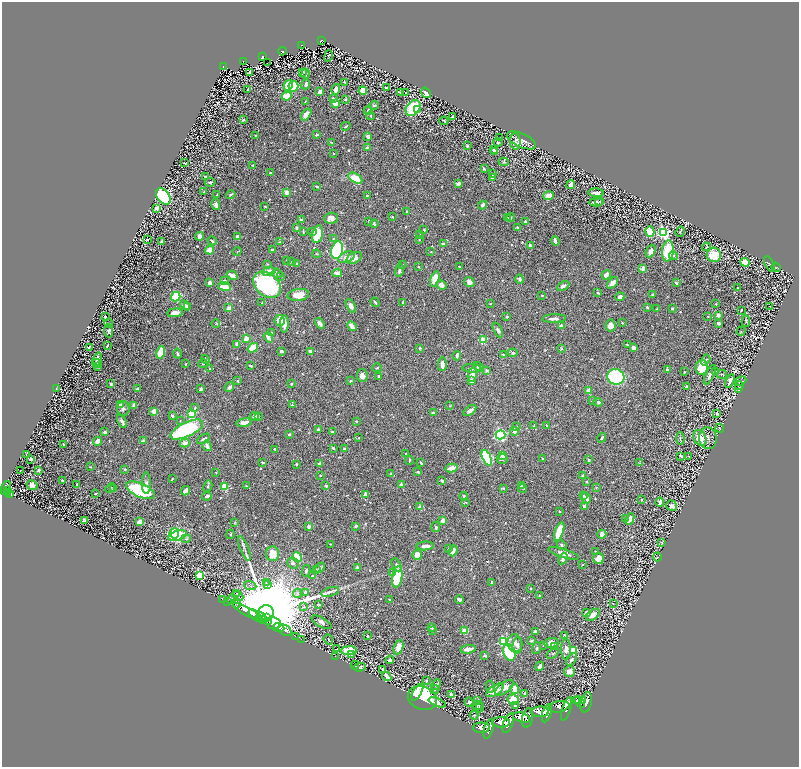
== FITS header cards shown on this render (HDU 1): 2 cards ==
NAXIS1  =                 1593
NAXIS2  =                 1529

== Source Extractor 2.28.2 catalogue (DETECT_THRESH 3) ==
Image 1593 x 1529 px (HDU 1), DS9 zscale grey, zoomed out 1/2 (1 PNG px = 2 x 2 image px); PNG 801 x 769 px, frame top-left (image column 1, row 1529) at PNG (2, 2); each listed source drawn as its Kron ellipse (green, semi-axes under 4 px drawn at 4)
Background 1.53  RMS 0.021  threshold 0.062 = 3 sigma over >= 5 px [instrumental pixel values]
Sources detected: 804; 62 cannot appear on this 1/2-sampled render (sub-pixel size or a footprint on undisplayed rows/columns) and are neither listed nor drawn; of the other 742, the 500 brightest by FLUX_AUTO listed and drawn (242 fainter detections omitted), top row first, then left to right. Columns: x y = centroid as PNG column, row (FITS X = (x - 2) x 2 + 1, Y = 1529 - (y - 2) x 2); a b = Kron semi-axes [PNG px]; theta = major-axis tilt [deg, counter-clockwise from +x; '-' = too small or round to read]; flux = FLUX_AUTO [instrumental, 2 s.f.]
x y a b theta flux
322 41 3 3 - 93
302 45 4 2 - 120
282 51 4 3 - 110
263 56 3 3 - 150
328 56 6 3 77 5.6
243 61 3 2 - 150
267 63 2 1 - 7.9
224 67 3 3 - 150
249 72 2 2 - 3.7
303 72 3 2 - 3.2
306 74 5 2 - 3.1
344 82 3 2 - 3.2
306 84 5 3 - 11
288 85 6 4 59 82
293 86 5 5 - 120
386 88 2 2 - 12
248 89 2 2 - 3.4
336 89 5 4 - 20
363 91 4 4 - 55
320 92 4 3 - 22
400 93 3 2 - 4
405 93 3 2 - 3.8
426 93 5 3 - 28
287 96 5 4 - 88
333 98 3 2 - 11
345 100 3 3 - 3.6
305 102 4 2 - 2.7
335 104 4 3 - 46
374 105 5 3 - 5.5
413 108 9 6 51 180
368 110 4 3 - 5.4
417 110 4 3 - 12
306 114 7 3 54 32
371 116 4 2 - 3.5
453 117 4 1 - 3.2
243 120 4 3 - 6.3
444 121 4 1 - 3.9
346 126 5 2 - 5.9
317 135 4 2 - 4.7
256 136 2 2 - 17
368 136 4 3 - 15
499 138 2 2 - 5.9
521 140 15 7 -25 34
515 141 8 5 -88 12
331 142 3 2 - 2.8
498 142 4 2 - 4.2
467 146 3 2 - 7
367 148 3 2 - 20
493 150 3 3 - 7.5
495 151 4 3 - 5
333 154 2 2 - 3.1
504 162 5 3 - 6.2
185 163 4 2 - 4.7
253 165 2 2 - 5
484 169 3 2 - 7.8
271 173 2 2 - 6
492 174 3 3 - 4.2
205 176 4 3 - 5
355 178 7 4 -31 76
492 178 4 3 - 13
210 182 5 3 - 7.7
458 183 3 2 - 23
571 185 4 4 - 22
317 186 4 2 - 7.8
204 192 3 2 - 2.9
286 192 3 3 - 23
596 193 8 3 -2 17
217 195 2 2 - 3.2
231 195 5 2 - 5.4
163 196 9 6 -53 410
367 196 3 2 - 5.1
548 196 5 3 - 45
599 201 4 3 - 4.5
596 202 7 3 2 15
216 205 6 3 -77 18
483 205 5 3 - 11
265 207 3 2 - 3.6
157 208 3 2 - 73
407 212 2 2 - 21
392 217 3 2 - 2.6
331 218 7 5 1 29
508 218 3 3 - 3.5
511 218 4 3 - 5.3
301 220 3 3 - 13
369 221 3 3 - 4.8
525 222 3 2 - 7.7
374 224 4 2 - 8.8
517 227 2 2 - 7.8
296 228 3 2 - 9.2
424 230 2 2 - 4.2
313 231 4 2 - 6.6
650 231 5 4 - 71
303 232 3 2 - 3.5
680 232 5 3 - 5.3
663 233 4 4 - 630
317 234 9 5 76 110
420 234 3 2 - 3.4
199 236 4 3 - 26
237 237 4 3 - 25
333 238 4 2 - 3.1
147 239 2 2 - 9.2
419 240 3 2 - 3.2
162 241 4 3 - 9.6
212 241 5 2 - 4.9
555 241 5 2 - 29
280 242 3 2 - 4.6
443 244 3 3 - 12
530 245 3 2 - 15
706 247 4 2 - 3
210 250 4 3 - 67
272 250 3 2 - 9.2
337 250 9 6 76 760
651 251 6 4 66 21
668 251 10 6 83 140
237 252 4 2 - 2.9
431 252 3 3 - 3.1
317 254 4 3 - 4.3
673 255 4 3 - 5.9
714 255 7 7 - 94
346 257 8 5 22 25
354 258 8 5 28 37
286 260 3 2 - 2.7
292 261 4 2 - 4.1
745 262 4 3 - 60
267 264 3 3 - 3.8
297 264 3 2 - 3.6
403 264 3 2 - 2.7
769 264 8 4 -65 5.7
418 267 2 2 - 4.3
459 267 3 2 - 4.1
776 267 5 2 - 2.8
643 268 4 3 - 18
399 270 6 3 77 15
269 271 7 4 10 39
277 273 5 3 - 7.3
337 273 5 3 - 30
232 275 6 4 -27 29
606 275 5 4 - 24
281 277 3 3 - 3.7
435 279 8 4 73 68
520 279 4 3 - 12
224 280 4 3 - 5.6
469 282 5 5 - 19
210 283 4 4 - 22
613 283 7 4 46 24
676 283 4 2 - 7.2
267 285 15 11 -41 550
441 285 5 4 - 21
225 286 6 4 -20 64
563 286 6 3 28 14
738 288 2 2 - 6.2
598 293 3 2 - 6.2
652 294 3 2 - 5.1
298 295 11 6 8 45
542 295 2 2 - 5.6
176 297 5 4 - 140
620 297 4 3 - 11
262 302 3 2 - 2.6
375 302 5 2 - 7.2
403 302 3 2 - 6.3
490 304 3 2 - 2.6
716 304 3 3 - 2.9
185 305 6 3 -44 12
351 306 7 4 -62 21
770 306 2 1 - 3.1
188 307 3 2 - 3.4
647 307 3 2 - 5
229 308 2 2 - 65
672 308 3 3 - 4.8
656 309 2 2 - 2.7
741 310 2 2 - 3.4
175 313 8 4 7 27
718 315 3 3 - 9.9
507 316 3 3 - 5.3
708 316 3 3 - 2.6
105 317 2 2 - 7.3
554 319 12 3 2 19
280 320 5 5 - 56
746 321 6 3 -89 4.1
109 323 4 2 - 3.5
216 323 4 3 - 3.5
320 323 6 4 -56 14
622 323 3 2 - 3.2
718 323 3 2 - 8.6
284 324 8 3 88 32
352 326 5 3 - 40
562 326 3 3 - 20
611 326 6 5 - 36
498 330 8 4 -64 11
109 331 6 4 -86 7.1
741 331 4 3 - 2.7
271 333 3 2 - 7.6
268 337 5 3 - 27
246 339 2 2 - 84
483 340 3 3 - 130
237 344 4 3 - 20
627 345 4 2 - 2.7
107 346 4 2 - 4.3
89 348 4 3 - 9.9
253 348 6 4 35 100
420 348 3 3 - 3.8
633 348 4 3 - 21
561 349 3 2 - 4.2
281 351 3 3 - 11
311 351 4 3 - 16
161 352 6 3 79 120
513 353 5 3 - 9
177 354 5 3 - 8.5
503 354 4 2 - 6.7
457 356 4 2 - 11
97 359 7 4 68 22
206 359 4 3 - 3.5
706 360 6 3 59 6.1
97 364 4 3 - 7.7
186 364 3 3 - 2.9
203 364 5 3 - 3.7
442 364 7 3 88 30
98 366 3 2 - 6.7
250 366 3 2 - 7.5
479 367 5 4 - 15
702 367 7 6 - 89
377 368 5 3 - 4.6
472 368 9 3 -3 8.2
210 369 3 2 - 5.8
667 369 2 2 - 9.4
487 370 4 3 - 5.2
684 372 2 2 - 3.3
715 372 4 4 - 8.6
472 374 7 4 76 36
722 374 5 2 - 2.6
362 375 6 5 - 19
710 375 11 3 63 14
379 376 3 3 - 8.7
616 377 9 7 -19 440
237 381 4 3 - 4.4
350 381 3 2 - 5.1
472 381 3 2 - 32
730 381 7 3 64 20
740 381 6 3 27 3.3
111 384 3 3 - 9.8
291 384 2 2 - 7.2
739 385 4 2 - 3.5
686 386 3 3 - 6.9
229 387 5 3 - 11
56 388 4 3 - 4.5
738 388 3 2 - 2.7
137 389 4 2 - 12
201 389 4 3 - 7
589 390 3 3 - 30
593 400 3 3 - 5
598 402 4 3 - 7
120 404 3 3 - 9.5
292 405 4 3 - 4.2
134 406 3 3 - 20
450 406 3 3 - 2.6
123 408 7 6 - 13
195 408 3 3 - 4.1
470 410 7 3 35 16
154 411 3 3 - 38
433 412 3 2 - 7.5
717 413 2 2 - 19
191 414 3 3 - 190
172 416 3 3 - 10
255 416 4 3 - 20
258 417 3 3 - 3.3
122 421 7 3 -64 14
180 421 3 2 - 2.8
356 421 3 2 - 4.6
244 423 8 4 10 26
534 426 4 3 - 3.3
547 426 3 2 - 3.7
517 427 4 3 - 4.2
720 428 4 3 - 2.7
187 430 18 7 25 410
319 430 4 2 - 19
514 431 4 3 - 22
105 432 2 2 - 24
332 432 4 3 - 5.5
289 434 3 2 - 5.7
500 435 5 4 - 540
359 438 2 2 - 3.3
602 438 5 2 - 6.8
680 438 6 3 -87 5.5
700 438 8 6 -59 70
708 438 11 9 -88 17
204 439 7 3 31 10
98 441 4 3 - 38
143 441 4 3 - 7.8
185 443 5 4 - 23
64 444 3 2 - 8.5
207 446 5 3 - 17
333 448 4 2 - 5.9
275 449 3 2 - 9.7
345 449 3 2 - 12
406 453 2 2 - 6
26 455 3 2 - 3
503 455 2 2 - 79
681 456 4 2 - 5.2
689 456 4 3 - 3.4
487 458 8 4 -64 420
31 459 4 3 - 13
502 459 5 5 - 9.5
543 459 2 2 - 18
409 460 5 3 - 4.1
589 460 3 2 - 7.8
263 462 4 2 - 6.9
640 462 4 3 - 3
421 463 3 2 - 6.6
296 464 2 2 - 5.3
319 464 3 3 - 15
91 467 3 3 - 2.7
452 468 6 3 11 51
125 469 2 2 - 8.9
20 470 2 1 - 4.1
38 470 3 2 - 8.7
216 472 3 2 - 3.5
418 472 3 2 - 2.9
391 473 3 2 - 4.8
320 475 2 2 - 5.7
583 475 3 2 - 5.7
172 479 2 2 - 3.2
62 480 3 2 - 3.1
442 481 3 2 - 12
586 481 2 2 - 8.8
146 483 11 4 90 15
77 484 2 2 - 6.1
32 485 5 4 - 27
402 485 2 2 - 59
522 485 4 3 - 10
208 486 6 3 60 5.4
247 486 3 2 - 3.7
326 486 2 2 - 23
225 487 3 2 - 120
596 487 3 2 - 2.7
6 488 7 4 68 1000
110 488 5 2 - 3.9
503 488 4 3 - 4.9
523 488 4 3 - 3.6
113 489 4 3 - 7.4
140 490 15 7 -25 240
7 491 2 1 - 160
185 491 5 3 - 26
7 493 2 1 - 360
9 494 4 2 - 280
95 494 3 2 - 3.7
365 494 4 3 - 14
207 496 5 3 - 12
464 496 4 3 - 4.3
583 496 2 2 - 7.3
586 498 5 3 - 18
641 500 3 3 - 4.7
660 502 4 2 - 33
466 503 4 2 - 3.5
584 506 3 2 - 19
672 506 5 5 - 22
420 507 3 3 - 20
559 511 3 2 - 3.3
625 518 3 3 - 2.9
630 519 6 3 66 32
443 520 3 3 - 26
84 521 4 2 - 4.8
140 522 3 3 - 46
234 523 3 3 - 2.8
356 526 3 2 - 9
309 527 2 2 - 27
436 527 5 3 - 10
559 532 10 4 71 100
174 533 5 4 - 140
230 534 4 3 - 3.7
602 534 4 4 - 18
178 536 9 4 18 180
186 539 5 4 - 6.7
662 543 3 3 - 2.9
330 544 3 2 - 2.7
562 545 5 4 - 8
425 546 9 3 5 21
448 548 3 2 - 2.7
244 549 13 3 -69 13
453 551 5 3 - 29
596 551 2 2 - 2.7
564 553 16 4 -17 29
273 554 7 6 - 55
417 555 5 4 - 33
297 557 5 3 - 150
657 557 4 3 - 3.1
563 559 6 4 60 18
598 559 5 5 - 32
293 563 6 5 - 13
583 564 4 2 - 2.6
396 565 7 3 -63 6.8
357 567 3 3 - 6
320 568 5 3 - 10
316 570 3 2 - 3.3
306 571 6 3 76 6.3
393 573 3 3 - 5.6
200 575 3 3 - 250
312 576 4 2 - 4.1
397 577 11 5 81 190
491 582 3 2 - 5.1
266 583 3 2 - 3
268 585 3 3 - 5.6
250 586 6 2 -22 4.5
531 589 2 2 - 3.3
306 592 4 3 - 8
330 592 9 4 15 11
237 593 3 3 - 3.7
297 594 4 3 - 4.4
539 595 2 2 - 3.8
238 596 6 3 -41 6.2
222 599 2 1 - 15
232 599 5 3 - 4.6
389 599 2 2 - 2.8
459 600 5 3 - 11
227 602 2 1 - 35
237 603 5 3 - 5.1
613 603 4 3 - 3.3
319 604 3 2 - 4.4
303 607 3 3 - 3.7
246 611 14 2 -27 4300
266 613 8 7 - 110000
587 613 4 4 - 14
255 615 8 3 -40 11000
593 615 8 4 37 23
261 617 5 4 - 13000
267 618 3 2 - 3000
264 620 3 2 - 3600
269 622 4 3 - 4600
321 622 11 4 -28 19
273 623 7 6 - 2400
279 627 6 2 -25 2900
431 627 3 2 - 49
285 630 7 5 -34 2400
433 631 3 3 - 3.4
465 631 4 3 - 62
535 632 3 3 - 17
295 636 2 1 - 24
368 636 2 2 - 3.1
564 636 4 3 - 4.1
301 639 2 1 - 39
328 639 5 2 - 3.5
504 641 3 3 - 410
532 641 3 2 - 3.8
515 643 9 7 -80 21
552 643 7 5 10 27
543 645 4 3 - 4.5
517 646 8 5 86 13
554 646 3 3 - 3.9
398 647 7 4 69 49
537 648 6 3 72 5.8
337 649 3 1 - 3
468 649 7 2 10 31
566 649 10 5 90 20
349 651 8 4 3 130
573 651 3 3 - 170
509 652 8 6 -69 340
553 653 7 3 35 5.1
352 655 3 2 - 10
335 656 2 1 - 16
485 656 4 2 - 10
571 659 7 3 53 9.6
390 660 4 3 - 12
355 665 4 2 - 2.7
540 666 5 3 - 22
360 667 6 4 2 8.1
383 669 4 3 - 8.7
570 671 5 5 - 30
387 676 5 3 - 20
426 680 3 3 - 3.2
436 684 6 4 47 7.5
490 686 6 3 -79 5.4
504 688 11 5 37 30
435 689 5 4 - 6.6
514 689 5 3 - 82
495 690 10 5 33 55
417 692 9 3 60 51
451 694 4 3 - 6.6
525 694 3 3 - 14
422 698 15 11 -21 380
513 699 5 5 - 56
478 700 2 2 - 26
582 700 3 2 - 960
576 701 3 2 - 1600
437 702 9 4 -22 24
469 702 5 3 - 14
579 702 6 4 -51 3400
586 702 10 5 76 6100
477 705 5 4 - 9.9
515 706 4 3 - 12
480 707 5 3 - 5.2
559 707 10 5 11 6700
566 709 12 4 72 4600
540 712 9 5 2 7200
547 713 9 4 72 8600
474 715 4 3 - 4.1
521 718 9 4 -16 9000
528 718 10 5 77 4500
501 722 9 5 0 7000
508 723 10 4 69 6200
481 728 8 5 1 7500
489 729 10 4 74 7600
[242 fainter detections neither listed nor drawn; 62 sub-pixel or undisplayed-footprint detections neither listed nor drawn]